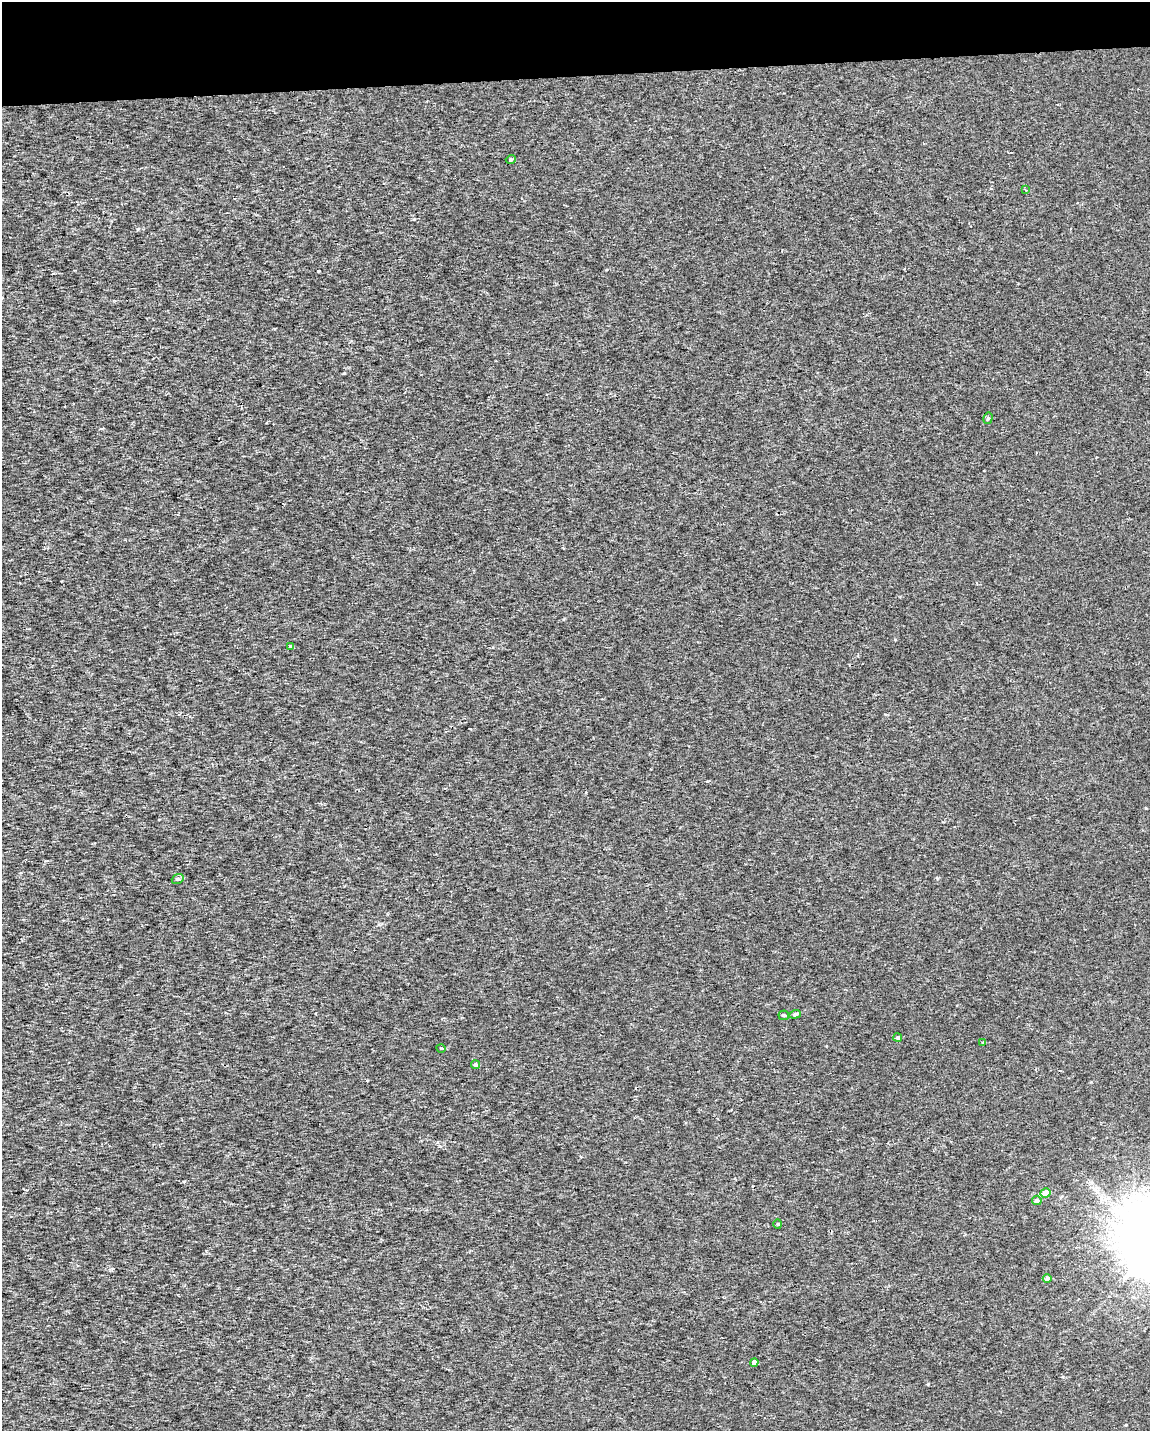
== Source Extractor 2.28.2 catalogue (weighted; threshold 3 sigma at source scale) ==
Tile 3 of 4 x 3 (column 3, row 1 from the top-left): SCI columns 2299-3446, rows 2910-4338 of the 4595 x 4347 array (HDU 1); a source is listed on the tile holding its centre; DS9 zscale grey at full resolution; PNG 1152 x 1433 px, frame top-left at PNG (2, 2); each listed source drawn as its Kron ellipse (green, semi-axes under 4 px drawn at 4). Shown black and unused: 5% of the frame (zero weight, under 2 of 3 exposures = <1% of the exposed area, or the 3 px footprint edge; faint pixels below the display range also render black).
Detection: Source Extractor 2.28.2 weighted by HDU 2 'WHT'; one run over the whole footprint, this tile lists its part. Background 5.72e-04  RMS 0.0029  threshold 0.013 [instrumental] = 3 sigma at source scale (4.5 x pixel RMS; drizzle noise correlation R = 1.50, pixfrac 1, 0.0396/0.0396 arcsec/px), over >= 5 px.
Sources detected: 16; all 16 listed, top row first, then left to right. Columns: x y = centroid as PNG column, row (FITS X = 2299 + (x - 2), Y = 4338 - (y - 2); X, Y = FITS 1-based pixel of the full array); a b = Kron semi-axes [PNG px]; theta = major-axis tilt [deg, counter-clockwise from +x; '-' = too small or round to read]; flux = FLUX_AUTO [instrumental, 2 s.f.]
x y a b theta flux
511 159 5 3 - 0.32
1026 190 3 3 - 0.35
988 418 6 4 75 0.48
290 646 4 3 - 0.47
178 879 6 4 20 0.47
795 1014 6 4 19 0.67
784 1015 5 5 - 0.51
898 1037 4 4 - 0.46
983 1042 3 2 - 0.24
441 1048 5 3 - 0.23
476 1065 4 4 - 0.6
1045 1193 5 4 - 2.6
1037 1200 5 4 - 1
778 1224 4 4 - 0.29
1047 1278 4 4 - 0.89
754 1362 4 4 - 1.9
Unlisted compact peaks at least as high as the median listed source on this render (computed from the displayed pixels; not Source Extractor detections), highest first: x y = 318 271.